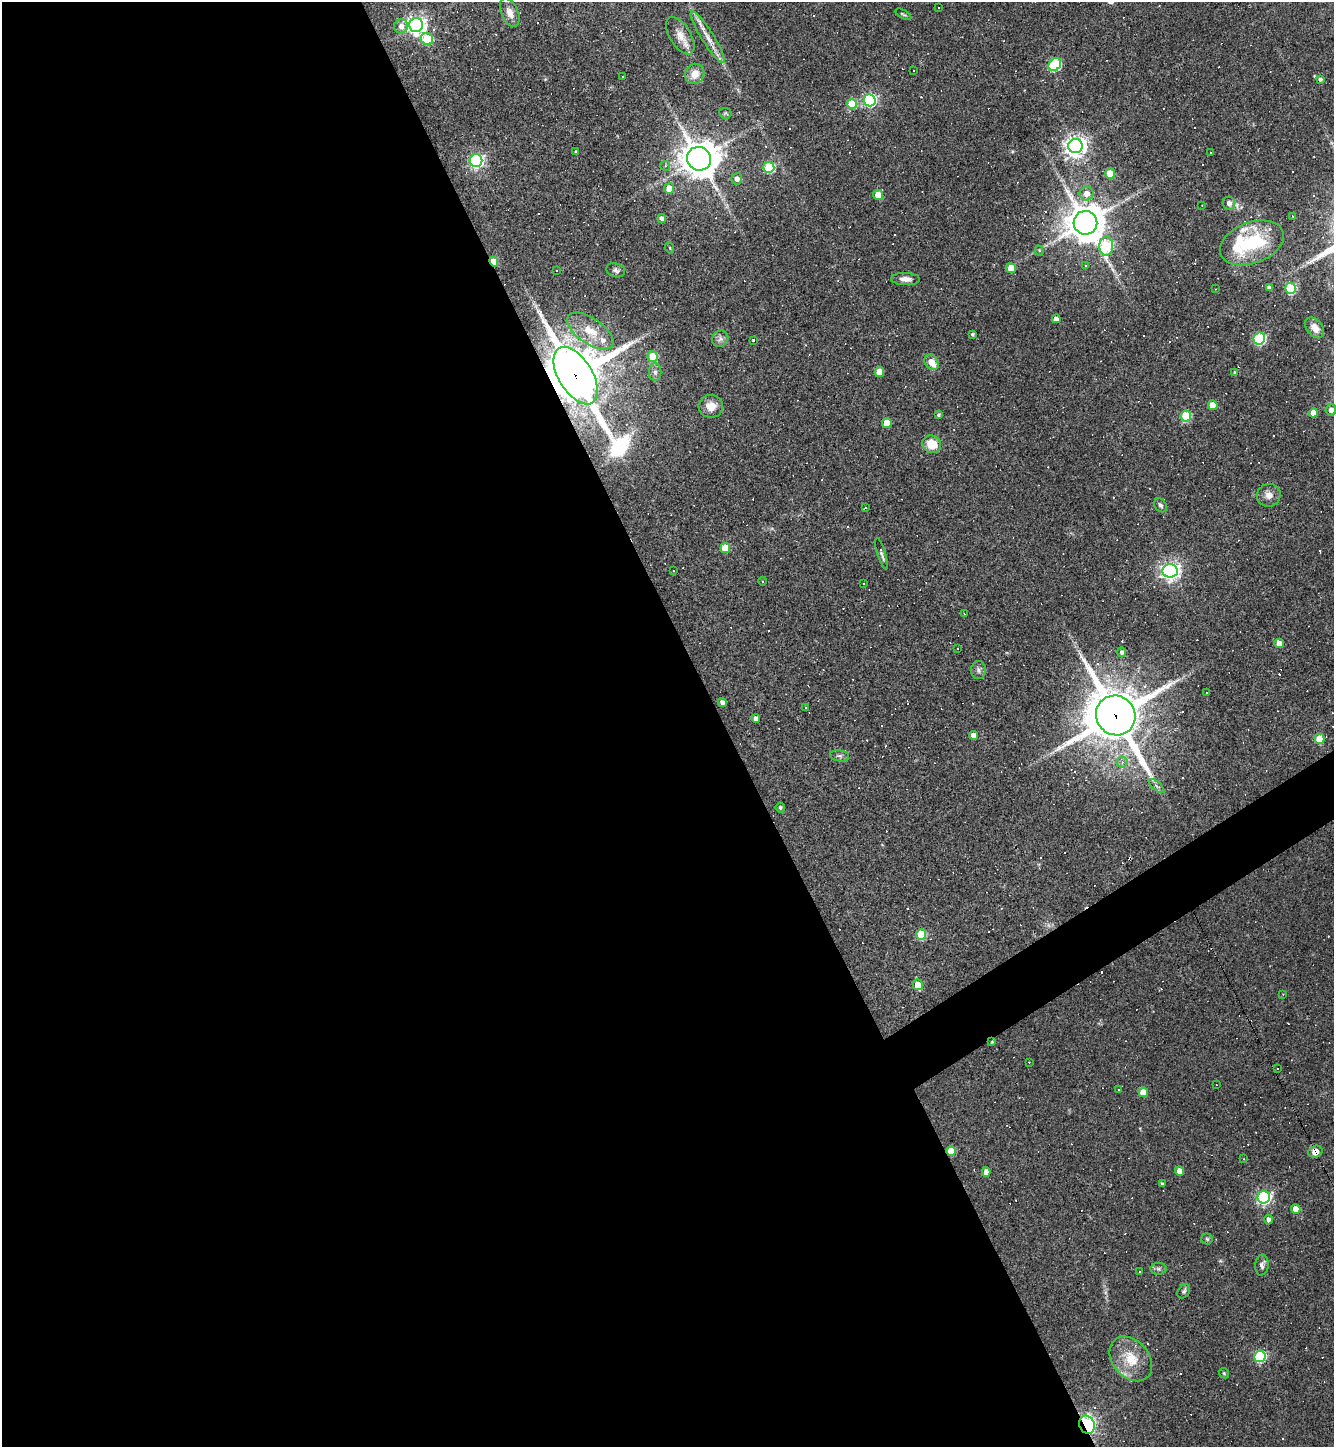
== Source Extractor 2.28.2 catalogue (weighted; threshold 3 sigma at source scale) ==
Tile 9 of 4 x 4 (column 1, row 3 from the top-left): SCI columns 289-1620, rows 1446-2890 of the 5771 x 5780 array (HDU 1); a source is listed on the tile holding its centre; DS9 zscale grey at full resolution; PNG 1336 x 1449 px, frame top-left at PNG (2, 2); each listed source drawn as its Kron ellipse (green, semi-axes under 4 px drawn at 4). Shown black and unused: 56% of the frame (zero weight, under 3 of 4 exposures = <1% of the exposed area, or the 3 px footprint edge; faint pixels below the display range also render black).
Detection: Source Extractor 2.28.2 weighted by HDU 2 'WHT'; one run over the whole footprint, this tile lists its part. Background 0.055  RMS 0.005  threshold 0.0227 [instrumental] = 3 sigma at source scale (4.5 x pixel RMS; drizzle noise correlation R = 1.50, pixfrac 1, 0.05/0.05 arcsec/px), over >= 5 px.
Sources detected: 225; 102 cosmic-ray / hot-pixel residue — neither listed nor drawn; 4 inside a brighter listed object's ellipse — not listed separately; the other 119 listed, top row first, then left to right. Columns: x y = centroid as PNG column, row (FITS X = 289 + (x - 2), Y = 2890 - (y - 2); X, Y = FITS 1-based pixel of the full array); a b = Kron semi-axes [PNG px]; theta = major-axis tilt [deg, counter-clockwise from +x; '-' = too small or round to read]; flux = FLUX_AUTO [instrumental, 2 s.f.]
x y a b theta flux
938 7 3 3 - 0.94
510 12 15 8 -67 4.1
903 14 9 3 -30 0.71
416 25 7 7 - 230
401 26 7 7 - 3.6
680 36 21 10 -58 5.6
708 37 30 6 -58 5.6
427 39 6 5 - 24
1055 64 7 5 48 46
914 70 3 3 - 5.8
695 74 10 9 - 5.3
622 76 3 3 - 1.4
1320 79 4 4 - 1.1
870 100 6 6 - 91
852 104 5 5 - 17
725 113 6 5 - 0.68
1075 146 7 7 - 340
576 151 3 3 - 0.54
1211 153 3 2 - 0.71
699 159 12 11 - 1100
476 161 6 6 - 130
665 166 5 4 - 0.84
769 167 5 5 - 34
1110 174 5 5 - 8.6
737 179 5 5 - 2.6
669 188 5 5 - 7.3
1086 194 7 7 - 4.5
878 195 5 5 - 7.3
1229 203 6 6 - 2.5
1202 205 2 2 - 0.4
1293 216 3 2 - 0.4
662 218 4 4 - 2
1085 223 12 12 - 1200
1252 243 33 20 21 36
1106 246 9 7 90 44
670 248 6 3 -72 0.53
1039 251 5 4 - 0.73
494 262 5 4 - 15
1086 266 4 3 - 0.67
1011 268 5 5 - 9
616 270 9 7 -17 1.5
556 271 3 2 - 0.46
905 279 14 6 -2 3.1
1269 288 4 4 - 1.9
1290 288 5 5 - 35
1215 289 3 2 - 0.4
1056 319 4 4 - 3.4
1315 328 12 7 -51 4
590 331 26 13 -34 11
972 334 3 3 - 0.83
720 339 8 7 - 2
1259 339 6 6 - 62
753 340 3 3 - 1.8
652 357 5 5 - 18
931 362 8 6 -53 5.4
655 372 9 6 -90 1.7
879 372 5 4 - 7.5
1234 372 4 3 - 0.43
576 376 32 17 -58 2900
1213 405 5 5 - 9.2
711 406 12 11 - 5.2
1331 410 5 5 - 2.9
1313 413 4 4 - 4.6
938 415 4 4 - 0.97
1186 416 5 5 - 30
887 423 5 5 - 12
932 444 9 8 - 10
1269 495 12 11 - 3.4
1161 505 7 5 -55 1.3
865 508 3 3 - 0.71
725 548 5 5 - 12
881 553 16 3 -73 1.6
673 570 3 2 - 0.64
1170 571 8 7 - 230
763 581 4 3 - 0.46
864 584 3 3 - 0.99
964 614 3 2 - 0.39
1279 643 5 4 - 4.9
957 649 2 2 - 0.42
1122 652 5 4 - 1.1
978 670 9 7 -87 1.8
1207 693 3 2 - 0.77
722 702 5 4 - 2.2
805 708 3 3 - 1.7
1116 715 20 19 - 2400
756 719 4 4 - 3
973 735 4 4 - 2.8
1320 739 5 5 - 13
839 756 9 5 -8 1.3
1122 762 5 5 - 1.3
1156 786 9 3 -40 1
780 807 5 5 - 0.85
921 935 5 5 - 24
918 985 5 5 - 8.8
1283 994 2 2 - 0.3
992 1042 4 4 - 0.46
1029 1062 2 2 - 0.35
1278 1068 3 2 - 0.53
1216 1085 3 2 - 0.32
1118 1089 3 2 - 0.72
1143 1092 5 5 - 9.5
951 1151 5 5 - 12
1315 1152 7 5 22 6.3
1243 1159 3 3 - 0.43
1179 1171 4 4 - 5.1
986 1172 4 4 - 3.5
1162 1184 3 3 - 0.89
1264 1197 6 6 - 110
1296 1209 5 4 - 6.6
1269 1220 4 4 - 2.3
1207 1239 5 5 - 0.76
1262 1265 10 6 84 2.1
1158 1269 8 6 -1 1.3
1140 1272 3 2 - 0.39
1184 1291 8 5 55 1.1
1260 1356 6 5 - 54
1131 1359 25 18 -50 14
1224 1373 5 4 - 0.67
1087 1425 9 7 -66 99
Overlapping masked pixels (flux is a lower limit): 7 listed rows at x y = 494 262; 576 376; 1116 715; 992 1042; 951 1151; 1315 1152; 1087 1425